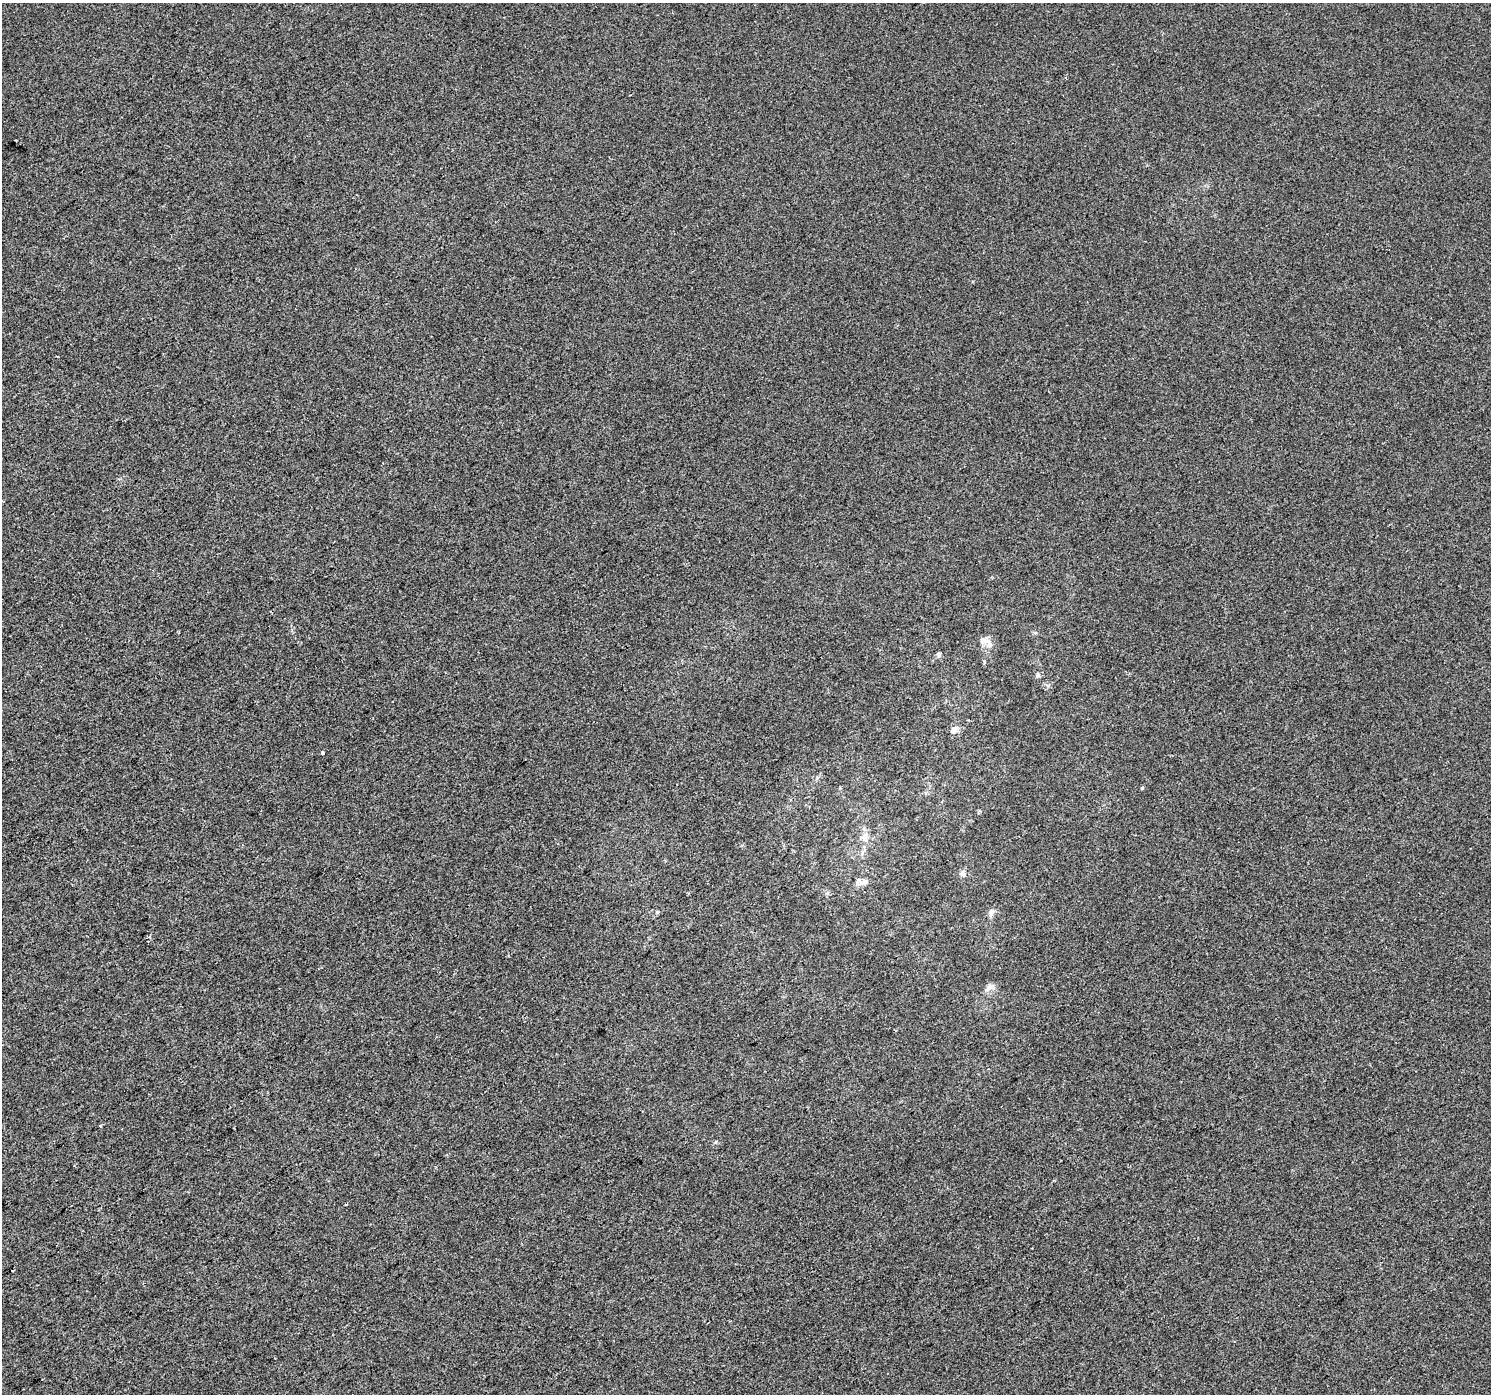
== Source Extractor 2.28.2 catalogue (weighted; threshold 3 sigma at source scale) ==
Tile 7 of 4 x 4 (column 3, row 2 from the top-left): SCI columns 2981-4469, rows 2977-4368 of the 5957 x 5889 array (HDU 1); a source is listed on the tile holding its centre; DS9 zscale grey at full resolution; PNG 1493 x 1396 px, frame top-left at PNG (2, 3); no overlay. Shown black and unused: <1% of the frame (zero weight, under 2 of 3 exposures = <1% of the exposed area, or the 3 px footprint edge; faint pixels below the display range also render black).
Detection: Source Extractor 2.28.2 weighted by HDU 2 'WHT'; one run over the whole footprint, this tile lists its part. Background -2.38e-04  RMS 0.0056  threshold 0.0251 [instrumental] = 3 sigma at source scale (4.5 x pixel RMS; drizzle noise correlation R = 1.50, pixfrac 1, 0.0396/0.0396 arcsec/px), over >= 5 px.
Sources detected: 17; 1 cosmic-ray / hot-pixel residue — not listed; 2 inside a brighter listed object's ellipse — not listed separately; the other 14 listed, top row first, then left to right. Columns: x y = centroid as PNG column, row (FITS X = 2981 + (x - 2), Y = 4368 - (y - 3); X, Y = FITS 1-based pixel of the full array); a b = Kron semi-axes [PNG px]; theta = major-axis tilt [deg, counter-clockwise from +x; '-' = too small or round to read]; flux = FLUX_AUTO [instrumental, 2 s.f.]
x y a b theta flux
57 356 3 2 - 0.36
989 644 11 7 -74 3.4
939 654 7 5 -90 1
984 662 3 3 - 1.2
954 730 9 7 40 3.3
323 752 4 3 - 1.8
1142 788 5 4 - 0.61
864 837 10 8 -20 2.9
963 873 8 7 - 1.7
865 882 9 7 34 2.2
657 912 5 4 - 0.61
992 912 13 4 64 1.7
990 987 11 8 43 2.9
13 1270 3 2 - 0.47
Unlisted compact peaks at least as high as the median listed source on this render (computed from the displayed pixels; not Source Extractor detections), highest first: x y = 716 1142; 1037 676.